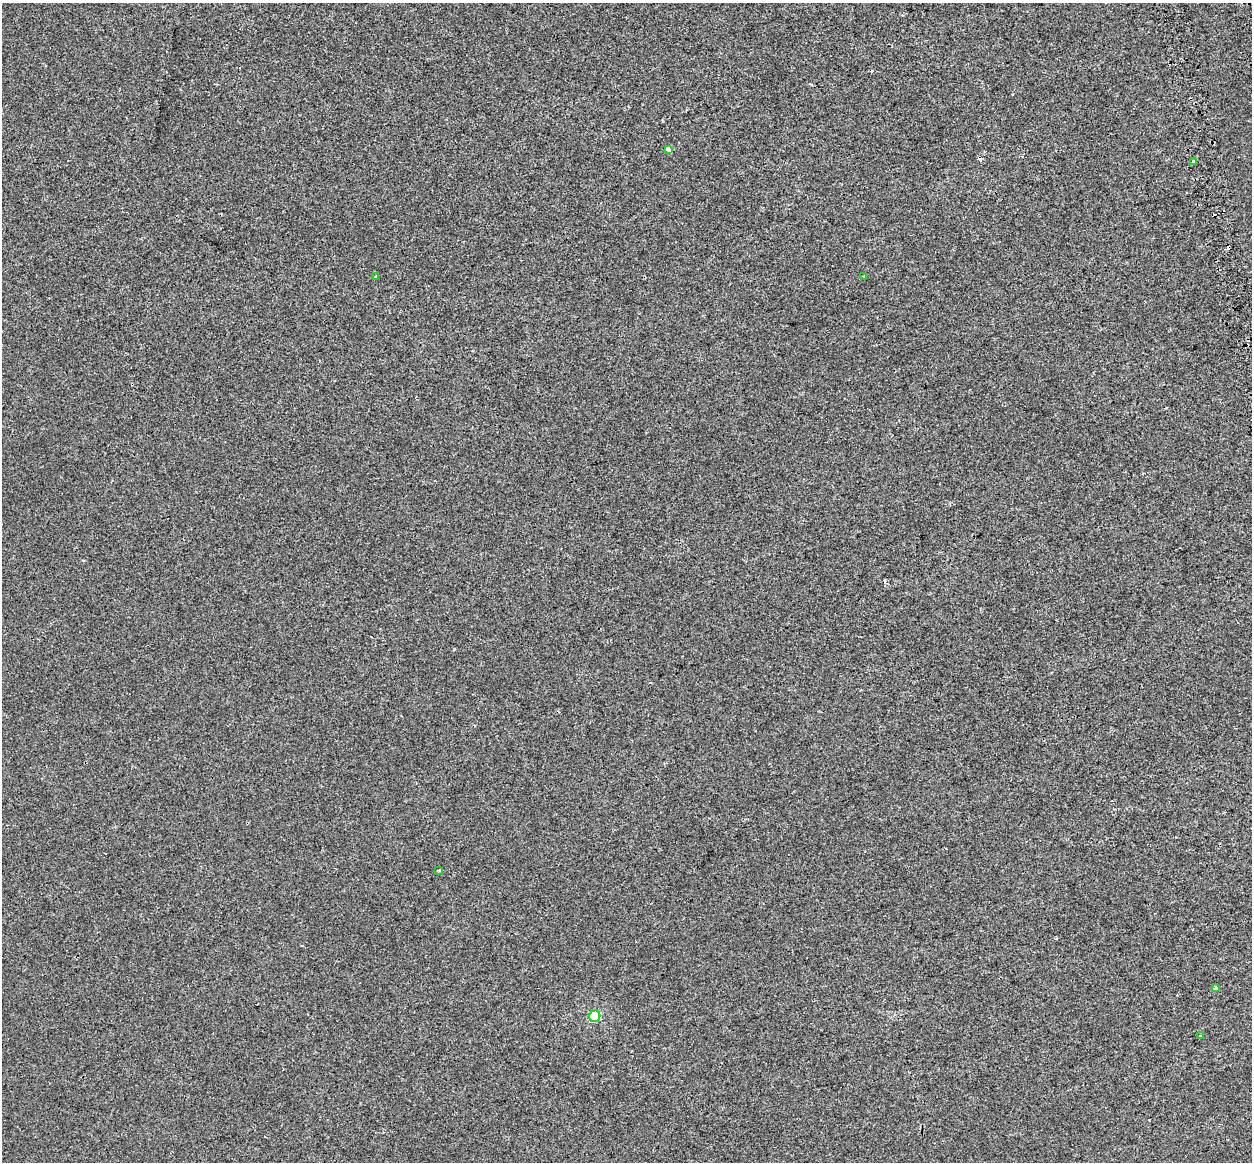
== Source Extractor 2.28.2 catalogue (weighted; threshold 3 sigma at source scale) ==
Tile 10 of 4 x 4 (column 2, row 3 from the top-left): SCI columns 1338-2587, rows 1337-2496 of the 5171 x 4948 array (HDU 1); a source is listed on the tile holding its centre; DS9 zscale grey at full resolution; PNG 1254 x 1164 px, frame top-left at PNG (2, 3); each listed source drawn as its Kron ellipse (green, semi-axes under 4 px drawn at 4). Shown black and unused: <1% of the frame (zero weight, under 2 of 3 exposures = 7% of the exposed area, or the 3 px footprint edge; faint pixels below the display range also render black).
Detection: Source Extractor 2.28.2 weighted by HDU 2 'WHT'; one run over the whole footprint, this tile lists its part. Background -4.26e-04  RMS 0.0045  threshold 0.0203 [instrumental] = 3 sigma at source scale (4.5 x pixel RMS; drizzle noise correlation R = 1.50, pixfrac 1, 0.0396/0.0396 arcsec/px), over >= 5 px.
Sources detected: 10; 2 cosmic-ray / hot-pixel residue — neither listed nor drawn; the other 8 listed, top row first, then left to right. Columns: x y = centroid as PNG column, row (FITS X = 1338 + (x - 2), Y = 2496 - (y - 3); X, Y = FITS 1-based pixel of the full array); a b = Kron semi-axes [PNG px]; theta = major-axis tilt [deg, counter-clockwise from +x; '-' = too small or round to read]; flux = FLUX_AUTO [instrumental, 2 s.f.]
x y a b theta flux
668 149 4 3 - 3.2
1193 161 4 3 - 1.9
864 276 4 3 - 1.2
375 277 4 3 - 0.4
439 870 4 2 - 0.47
1215 988 3 3 - 4.8
595 1016 6 5 - 29
1200 1036 3 3 - 0.97